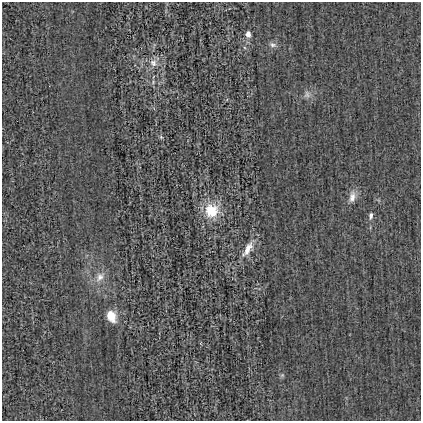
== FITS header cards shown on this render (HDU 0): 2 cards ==
NAXIS1  =                  419
NAXIS2  =                  419

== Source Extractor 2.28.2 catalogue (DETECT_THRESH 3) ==
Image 419 x 419 px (HDU 0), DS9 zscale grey, 1 PNG px = 1 image px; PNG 423 x 423 px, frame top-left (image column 1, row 419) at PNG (2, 2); no overlay
Background -0.00125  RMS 0.029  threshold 0.086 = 3 sigma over >= 5 px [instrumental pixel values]
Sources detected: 12; all 12 listed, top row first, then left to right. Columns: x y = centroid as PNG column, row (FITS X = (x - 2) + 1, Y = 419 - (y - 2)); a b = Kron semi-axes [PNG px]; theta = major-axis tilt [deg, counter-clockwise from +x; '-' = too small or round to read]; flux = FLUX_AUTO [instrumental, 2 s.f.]
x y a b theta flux
248 34 5 4 - 17
273 45 10 7 -11 7
153 63 12 10 -49 14
307 94 11 8 82 8.7
161 137 6 4 -45 2.7
352 197 16 9 79 16
211 211 16 15 - 59
371 216 10 6 82 6.6
248 249 23 9 58 24
100 277 16 10 56 18
111 316 12 8 -62 34
282 375 6 5 - 3.1